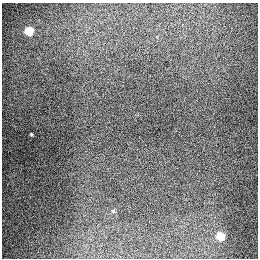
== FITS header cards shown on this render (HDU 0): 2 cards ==
NAXIS1  =                  256
NAXIS2  =                  256

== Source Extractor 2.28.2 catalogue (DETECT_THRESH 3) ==
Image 256 x 256 px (HDU 0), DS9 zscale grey, 1 PNG px = 1 image px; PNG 260 x 260 px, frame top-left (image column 1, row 256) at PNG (2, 3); no overlay
Background 1270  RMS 26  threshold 78.7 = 3 sigma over >= 5 px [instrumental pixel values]
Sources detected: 4; all 4 listed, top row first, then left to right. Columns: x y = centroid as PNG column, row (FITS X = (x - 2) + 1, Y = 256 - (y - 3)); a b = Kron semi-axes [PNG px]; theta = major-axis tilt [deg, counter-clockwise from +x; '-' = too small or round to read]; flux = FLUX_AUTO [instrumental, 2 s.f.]
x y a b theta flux
29 31 5 5 - 89000
31 135 3 3 - 2100
113 211 5 5 - 2000
220 236 5 5 - 69000